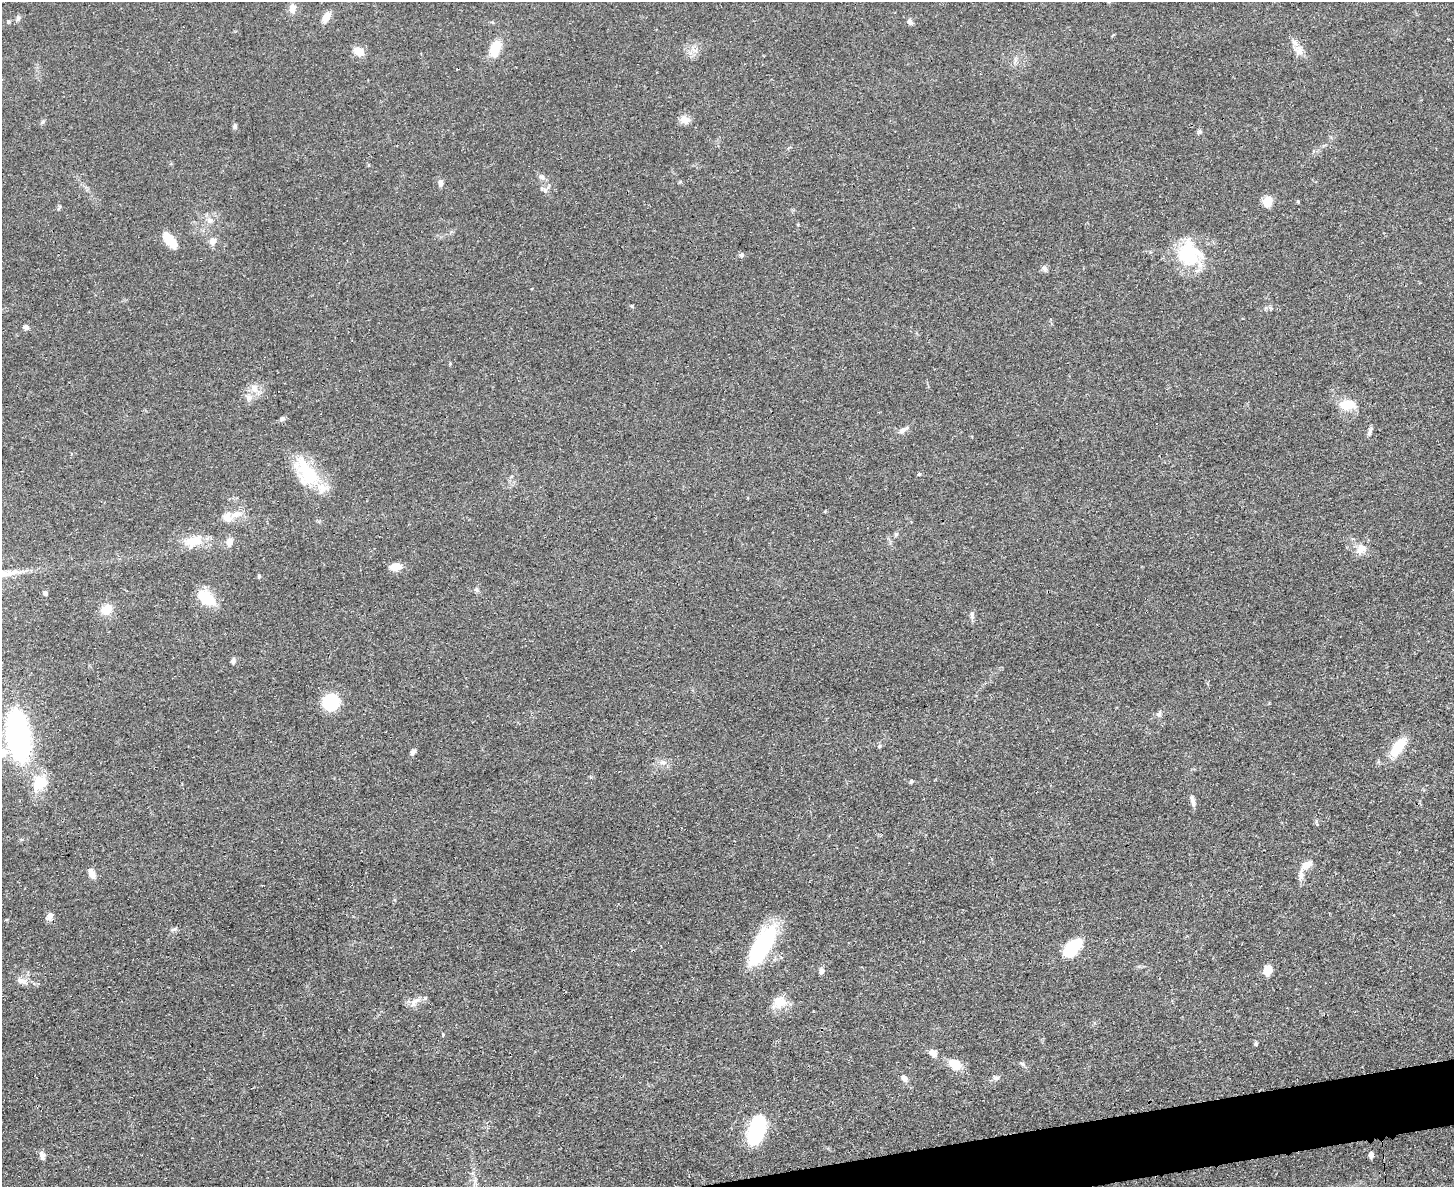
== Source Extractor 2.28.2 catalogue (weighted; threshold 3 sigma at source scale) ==
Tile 5 of 3 x 4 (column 2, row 2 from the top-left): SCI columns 1594-3045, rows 2384-3568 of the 4749 x 4767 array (HDU 1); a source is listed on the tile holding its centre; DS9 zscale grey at full resolution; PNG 1456 x 1189 px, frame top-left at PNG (2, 2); no overlay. Shown black and unused: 2% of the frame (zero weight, under 3 of 4 exposures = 2% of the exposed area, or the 3 px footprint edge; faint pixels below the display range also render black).
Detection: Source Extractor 2.28.2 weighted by HDU 2 'WHT'; one run over the whole footprint, this tile lists its part. Background 0.0465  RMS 0.0051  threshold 0.0229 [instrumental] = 3 sigma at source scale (4.5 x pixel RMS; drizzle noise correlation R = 1.50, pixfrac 1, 0.05/0.05 arcsec/px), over >= 5 px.
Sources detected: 80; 1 inside a brighter object's white glare — not listed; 3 inside a brighter listed object's ellipse — not listed separately; the other 76 listed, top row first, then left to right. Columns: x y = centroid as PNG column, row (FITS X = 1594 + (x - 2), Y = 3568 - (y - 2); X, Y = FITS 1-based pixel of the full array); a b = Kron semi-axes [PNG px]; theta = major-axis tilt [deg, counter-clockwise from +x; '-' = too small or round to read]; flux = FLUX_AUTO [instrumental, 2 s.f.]
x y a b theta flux
292 9 12 8 -82 3.5
326 16 12 7 54 4.7
18 18 7 5 23 1.2
910 21 8 6 -68 1.7
8 22 5 4 - 0.65
495 48 16 9 68 12
358 51 11 8 -28 5.7
1299 51 13 10 -88 4.2
685 120 12 10 -21 3.8
43 122 7 4 45 0.8
235 127 7 5 -76 1
1199 132 7 5 86 1
440 183 8 6 79 1.7
545 191 7 4 1 1.1
1298 201 4 3 - 0.64
1268 202 10 8 70 7.6
210 220 8 6 -1 1.9
170 240 21 9 -49 9
213 241 9 8 - 3
741 255 6 5 - 1
1188 255 32 25 -78 28
1045 269 9 6 -25 1.5
26 327 6 6 - 1.7
254 389 10 7 -16 3.1
249 398 7 7 - 1.8
1347 404 16 9 2 11
282 419 7 6 - 1.1
903 430 15 6 33 2.5
1370 431 11 5 71 1.5
309 473 38 22 -46 24
919 474 6 4 43 0.59
236 514 15 8 24 4.6
896 534 6 5 - 0.84
193 541 25 14 21 10
229 542 9 7 80 3.4
1361 549 17 11 45 4.7
395 567 12 9 7 4.8
18 572 6 5 - 1.2
259 576 5 4 - 0.75
45 593 4 4 - 1.9
206 598 22 13 -40 14
107 609 11 9 48 7.8
972 615 10 5 -89 1.4
233 661 7 6 - 1.3
330 702 12 12 - 28
1159 714 8 6 46 1.5
18 735 38 17 -82 140
879 746 5 5 - 0.8
1397 747 28 11 54 13
413 752 9 5 41 1.4
3 753 13 12 - 5.4
663 762 6 6 - 1.4
911 781 6 4 49 0.75
41 782 21 17 87 11
1193 801 15 5 -76 2.1
1307 865 15 9 29 4.2
92 874 11 7 -60 3.3
49 916 9 6 60 2.7
173 929 8 4 9 1
763 944 48 18 61 47
1073 947 27 15 46 15
1267 970 12 9 72 5
822 971 7 6 - 2.4
21 981 13 6 -26 2.3
414 1002 14 8 56 3.2
778 1002 18 17 - 7.2
443 1035 4 4 - 0.48
1256 1043 5 4 - 0.88
933 1053 11 8 -39 3
955 1064 12 9 -33 9.4
1022 1064 7 5 -57 0.96
904 1078 9 6 -59 2.5
996 1078 9 6 0 1.5
756 1130 26 13 74 52
1371 1155 5 4 - 2.9
42 1156 13 6 -80 1.9
Isophote crosses this tile's border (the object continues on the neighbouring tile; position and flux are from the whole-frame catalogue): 1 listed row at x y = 3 753
Unlisted compact peaks at least as high as the median listed source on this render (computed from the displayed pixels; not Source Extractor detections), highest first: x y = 632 306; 542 177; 1316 821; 476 589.